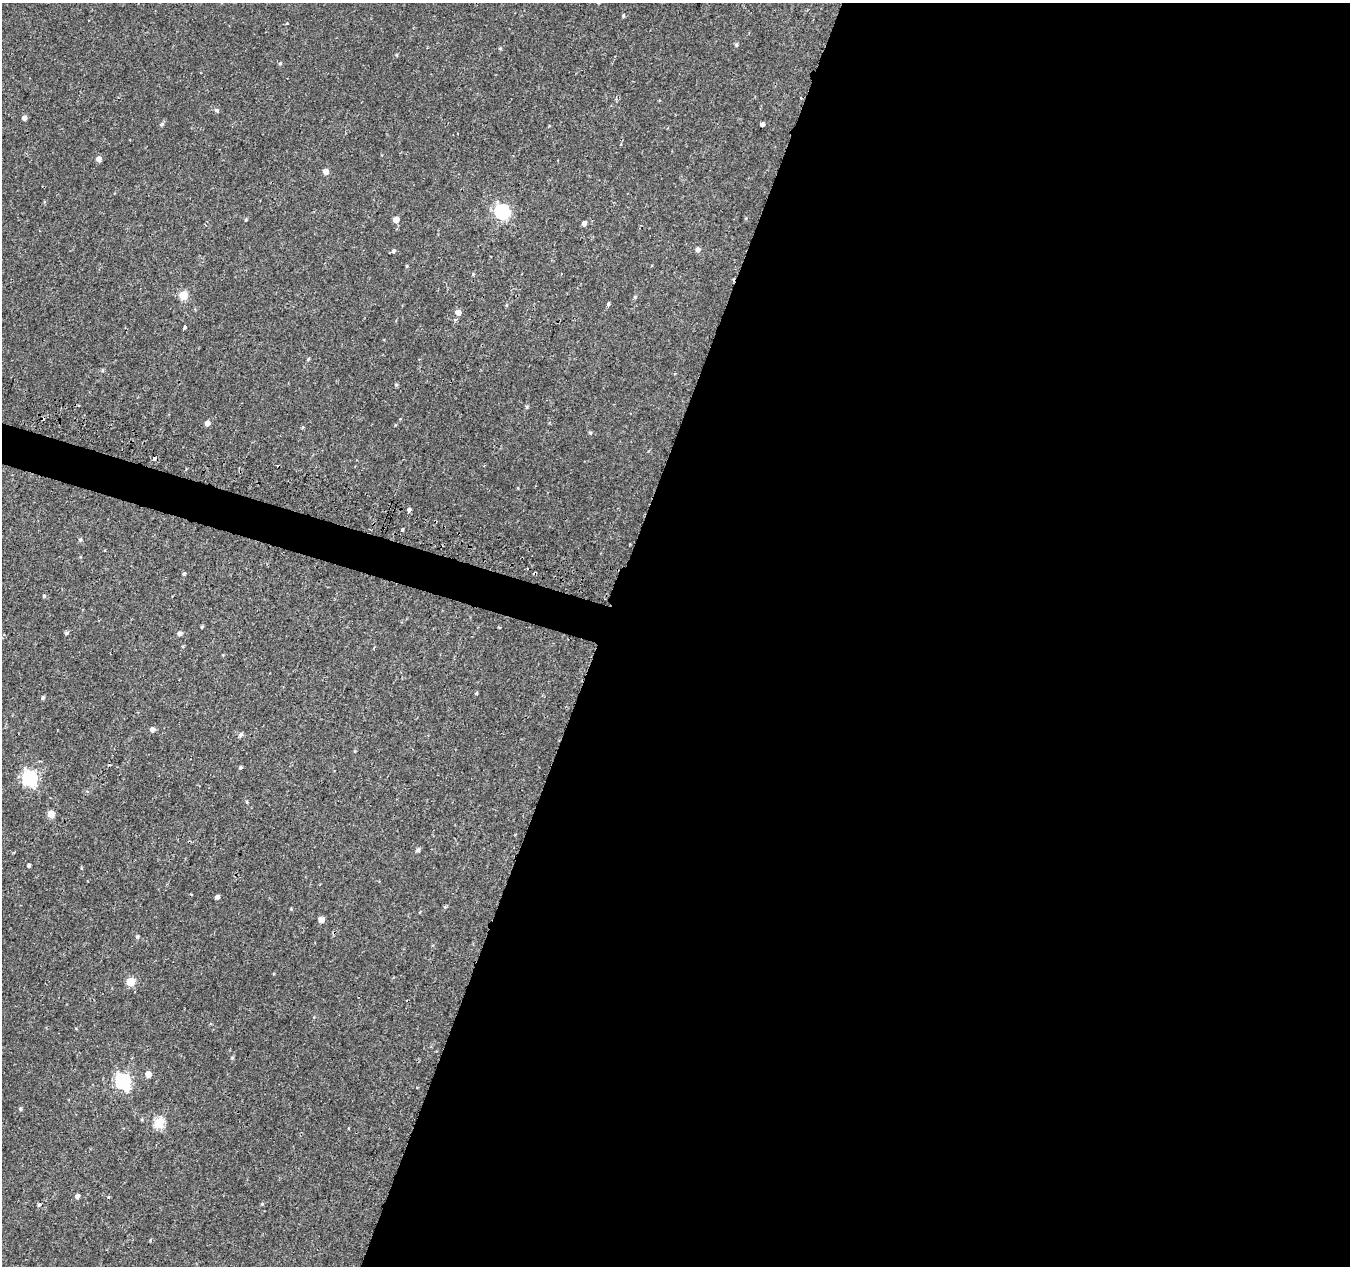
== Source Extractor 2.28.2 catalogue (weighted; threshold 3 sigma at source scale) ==
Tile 12 of 4 x 4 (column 4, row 3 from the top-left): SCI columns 4053-5400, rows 1545-2808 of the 5417 x 5589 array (HDU 1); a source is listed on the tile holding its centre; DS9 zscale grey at full resolution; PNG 1352 x 1268 px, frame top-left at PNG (2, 3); no overlay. Shown black and unused: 57% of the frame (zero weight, under 2 of 3 exposures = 2% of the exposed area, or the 3 px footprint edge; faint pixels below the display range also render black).
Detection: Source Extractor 2.28.2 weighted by HDU 2 'WHT'; one run over the whole footprint, this tile lists its part. Background 9.53e-04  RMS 0.0026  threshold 0.0118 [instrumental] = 3 sigma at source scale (4.5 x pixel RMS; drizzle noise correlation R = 1.50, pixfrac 1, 0.0396/0.0396 arcsec/px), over >= 5 px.
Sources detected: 64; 5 cosmic-ray / hot-pixel residue — not listed; the other 59 listed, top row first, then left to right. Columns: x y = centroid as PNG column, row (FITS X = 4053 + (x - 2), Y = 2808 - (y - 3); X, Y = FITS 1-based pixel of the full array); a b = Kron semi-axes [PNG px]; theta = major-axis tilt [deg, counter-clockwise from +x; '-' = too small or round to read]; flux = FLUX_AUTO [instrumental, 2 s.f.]
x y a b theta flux
623 15 5 4 - 0.34
736 45 5 5 - 0.42
500 48 4 4 - 0.32
280 63 5 4 - 0.32
217 110 5 5 - 0.51
24 118 5 5 - 0.81
161 124 6 5 - 0.44
762 124 4 4 - 0.82
99 159 5 5 - 1.2
325 171 5 5 - 2
502 211 6 6 - 45
396 219 5 5 - 2.2
246 220 5 4 - 0.26
584 223 5 4 - 0.84
697 249 5 5 - 0.86
393 251 6 5 - 0.48
183 295 5 5 - 8.1
608 304 4 3 - 0.74
458 312 6 5 - 1.6
185 327 4 3 - 1
308 359 5 3 - 0.3
102 370 5 4 - 0.33
396 385 5 5 - 0.34
79 405 4 3 - 0.24
527 407 5 4 - 0.34
207 423 5 5 - 1.1
590 433 5 4 - 0.33
409 510 4 3 - 7.5
402 530 3 3 - 1.8
80 540 5 4 - 0.34
184 574 5 4 - 0.29
44 596 5 5 - 0.34
202 627 4 3 - 0.31
499 627 3 2 - 0.29
66 633 5 4 - 0.41
179 634 5 5 - 0.78
476 693 5 3 - 0.23
43 698 5 4 - 0.44
152 729 5 5 - 0.93
240 735 6 5 - 0.62
39 761 4 3 - 0.28
241 767 4 4 - 0.39
29 778 7 6 - 54
247 802 4 4 - 0.26
51 814 5 5 - 4.4
418 850 5 4 - 0.63
29 866 3 3 - 0.47
217 897 5 5 - 0.68
321 920 5 4 - 2.1
137 937 5 4 - 0.45
130 982 5 5 - 8.7
148 1074 5 5 - 2.3
123 1081 7 6 - 53
20 1109 4 4 - 0.38
159 1123 5 5 - 16
77 1196 4 4 - 0.85
109 1197 3 3 - 0.28
262 1204 5 4 - 0.26
39 1205 5 4 - 0.41